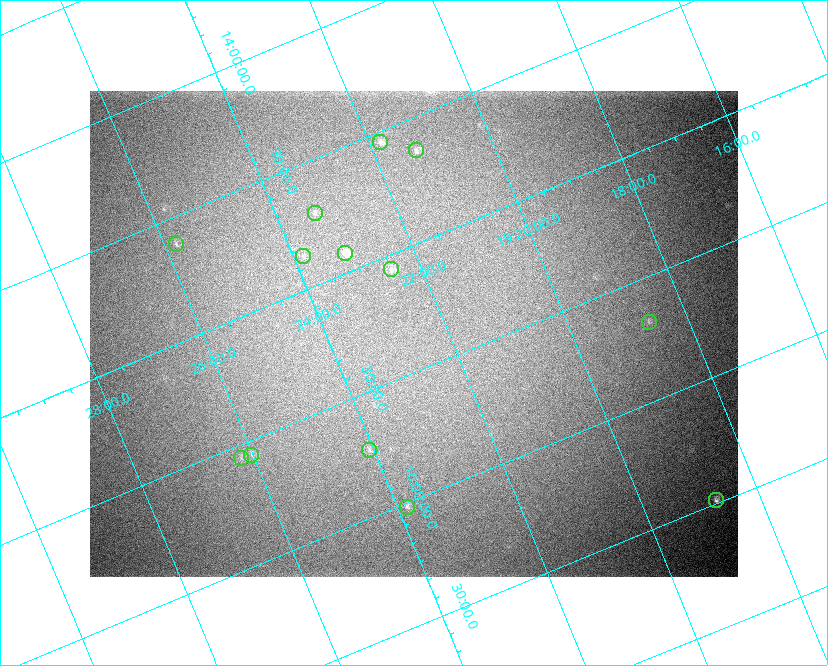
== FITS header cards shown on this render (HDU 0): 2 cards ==
NAXIS1  =                  648 / length of data axis 1
NAXIS2  =                  486 / length of data axis 2

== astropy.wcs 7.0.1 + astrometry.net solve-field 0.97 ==
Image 648 x 486 px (HDU 0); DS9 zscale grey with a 90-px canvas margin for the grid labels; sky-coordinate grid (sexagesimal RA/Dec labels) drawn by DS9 from the SOLVED WCS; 13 Tycho-2 reference stars matched to detected sources circled (green)
Header WCS: none
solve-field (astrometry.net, Tycho-2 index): SOLVED blind (the file carries no WCS)
Solved WCS: RA---TAN-SIP/DEC--TAN-SIP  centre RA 19:22:34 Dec +15:21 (290.64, +15.35 deg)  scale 15.3 arcsec/px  FOV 164.8' x 123.7'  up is -157 deg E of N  parity flipped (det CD > 0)
(file carries no celestial WCS; the grid is the blind solution)
Tycho-2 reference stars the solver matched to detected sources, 13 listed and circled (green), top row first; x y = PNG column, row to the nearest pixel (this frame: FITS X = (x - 90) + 1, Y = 486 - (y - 91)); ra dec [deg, ICRS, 3 dp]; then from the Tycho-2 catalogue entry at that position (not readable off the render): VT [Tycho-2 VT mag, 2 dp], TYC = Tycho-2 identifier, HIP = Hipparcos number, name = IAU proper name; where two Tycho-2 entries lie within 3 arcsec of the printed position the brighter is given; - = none
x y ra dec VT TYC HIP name
380 142 290.452 +14.543 7.44 1054-679-1 - -
416 150 290.323 +14.634 7.66 1054-951-1 95132 -
315 213 290.838 +14.713 8.21 1054-205-1 95303 -
176 244 291.451 +14.609 8.24 1067-445-1 95522 -
345 253 290.784 +14.921 6.67 1054-223-1 95287 -
303 256 290.960 +14.864 8.44 1054-411-1 - -
391 269 290.625 +15.059 7.77 1600-2349-1 - -
649 322 289.664 +15.681 7.94 1599-1947-1 94894 -
369 450 291.017 +15.730 8.16 1600-168-1 - -
251 455 291.504 +15.557 8.17 1600-1630-1 95542 -
241 458 291.551 +15.552 8.28 1600-1749-1 95559 -
716 500 289.688 +16.488 7.07 1599-570-1 94905 -
407 507 290.960 +16.014 7.62 1600-1088-1 95346 -